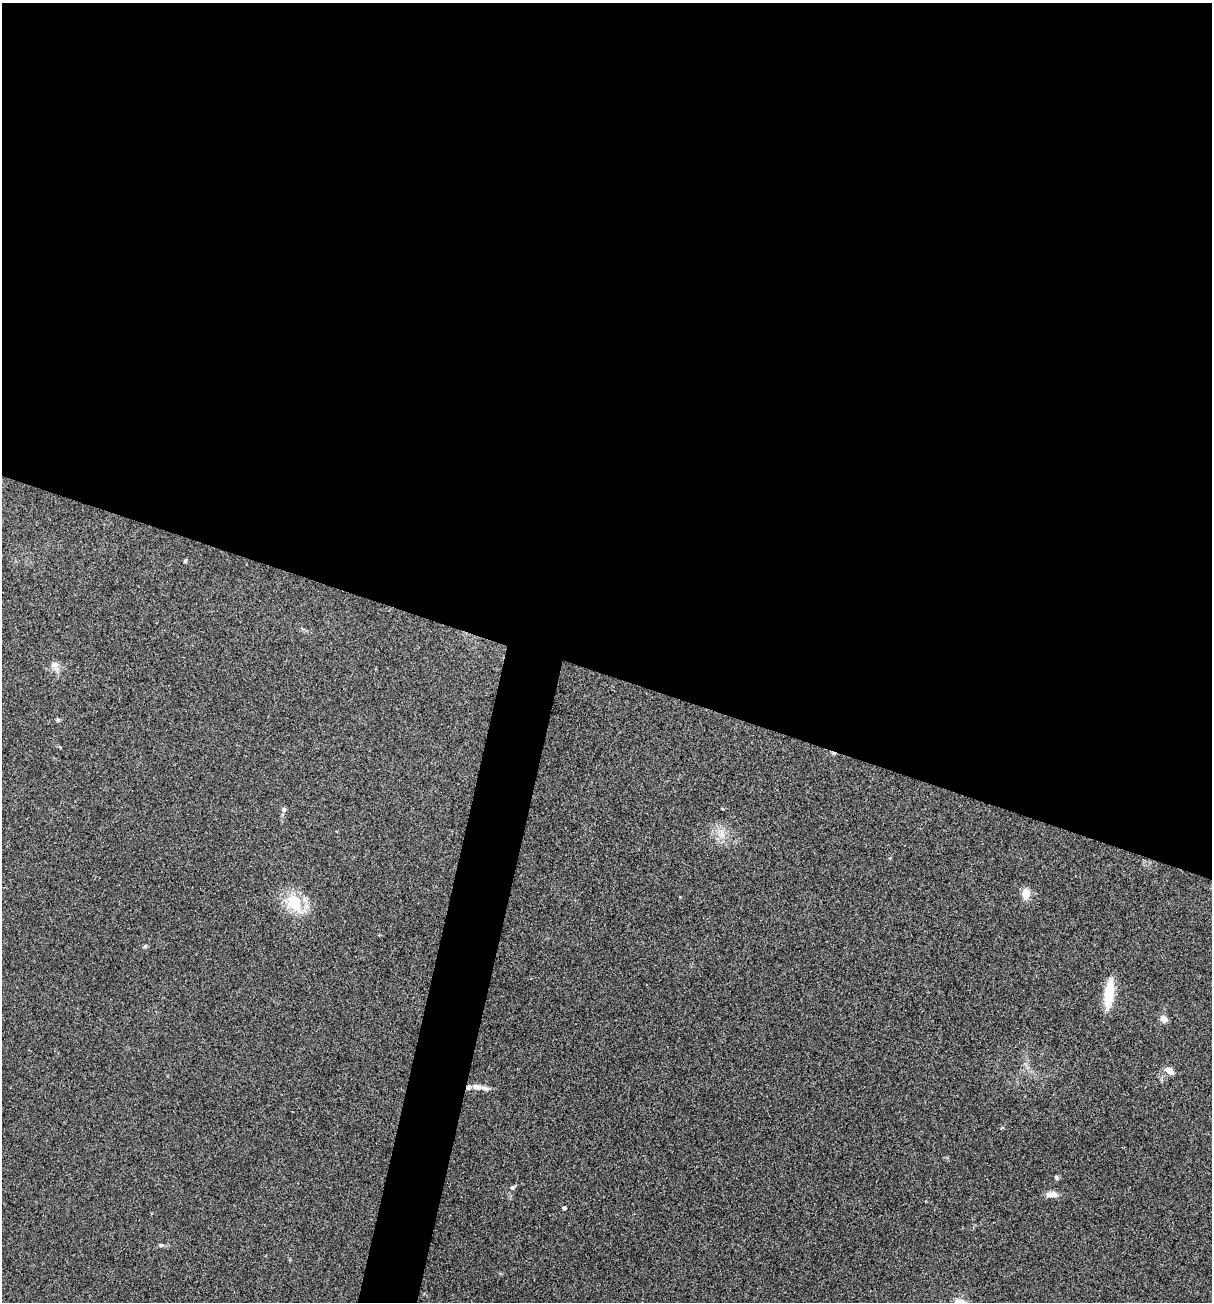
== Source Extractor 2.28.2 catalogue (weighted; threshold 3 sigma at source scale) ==
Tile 3 of 4 x 4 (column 3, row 1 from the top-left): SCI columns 2544-3753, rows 3899-5198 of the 5213 x 5200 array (HDU 1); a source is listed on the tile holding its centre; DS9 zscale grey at full resolution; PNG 1214 x 1304 px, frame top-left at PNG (2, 3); no overlay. Shown black and unused: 54% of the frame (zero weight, under 3 of 4 exposures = <1% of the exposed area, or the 3 px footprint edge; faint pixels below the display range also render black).
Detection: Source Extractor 2.28.2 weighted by HDU 2 'WHT'; one run over the whole footprint, this tile lists its part. Background 0.196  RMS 0.0078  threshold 0.0351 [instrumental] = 3 sigma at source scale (4.5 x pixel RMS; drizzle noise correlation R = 1.50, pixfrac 1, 0.05/0.05 arcsec/px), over >= 5 px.
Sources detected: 17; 1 inside a brighter listed object's ellipse — not listed separately; the other 16 listed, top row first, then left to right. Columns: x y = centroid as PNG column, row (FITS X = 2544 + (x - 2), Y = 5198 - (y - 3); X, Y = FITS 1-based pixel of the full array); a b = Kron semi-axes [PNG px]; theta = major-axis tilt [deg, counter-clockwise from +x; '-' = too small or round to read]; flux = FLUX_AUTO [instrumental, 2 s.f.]
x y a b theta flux
185 561 6 3 54 0.83
55 666 15 8 -60 4.4
58 720 5 5 - 1.2
284 809 6 6 - 1.8
722 833 8 4 71 2.6
1026 894 13 9 -87 7.6
294 903 18 13 -61 29
1109 994 28 9 83 27
1164 1019 6 6 - 7.6
1169 1070 10 6 -40 5.5
485 1088 14 6 -12 3.7
1057 1177 6 5 - 1.3
512 1187 6 5 - 1.4
1052 1194 15 7 1 5.5
564 1208 4 3 - 1.9
161 1245 6 5 - 1.2